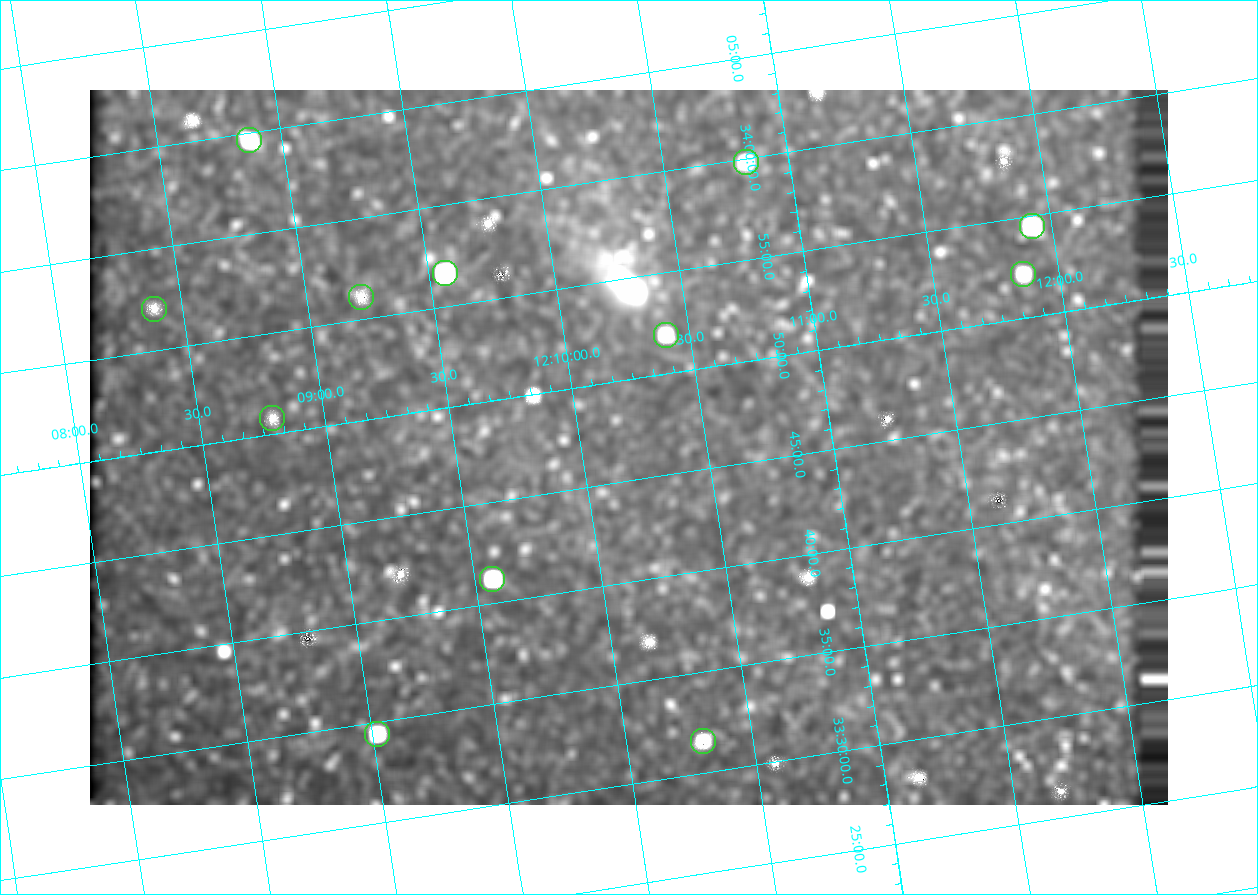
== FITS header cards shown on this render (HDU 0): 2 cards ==
NAXIS1  =                 1078
NAXIS2  =                  715

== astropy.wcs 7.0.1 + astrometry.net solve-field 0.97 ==
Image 1078 x 715 px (HDU 0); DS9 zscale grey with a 90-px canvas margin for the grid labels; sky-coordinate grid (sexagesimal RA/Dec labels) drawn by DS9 from the SOLVED WCS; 12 Tycho-2 reference stars matched to detected sources circled (green)
Header WCS: none
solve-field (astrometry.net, Tycho-2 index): SOLVED blind (the file carries no WCS)
Solved WCS: RA---TAN-SIP/DEC--TAN-SIP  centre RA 12:10:11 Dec +33:47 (182.55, +33.78 deg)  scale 3 arcsec/px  FOV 53.9' x 35.7'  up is +9 deg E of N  parity flipped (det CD > 0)
(file carries no celestial WCS; the grid is the blind solution)
Tycho-2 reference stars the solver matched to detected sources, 12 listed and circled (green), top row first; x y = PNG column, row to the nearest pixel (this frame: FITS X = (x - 90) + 1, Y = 715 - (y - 90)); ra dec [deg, ICRS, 3 dp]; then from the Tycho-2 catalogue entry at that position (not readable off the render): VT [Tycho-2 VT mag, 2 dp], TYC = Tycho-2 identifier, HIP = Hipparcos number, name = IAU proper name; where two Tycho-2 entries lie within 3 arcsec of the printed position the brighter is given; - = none
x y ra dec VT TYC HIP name
249 140 182.217 +34.078 10.97 2529-1713-1 - -
746 162 182.707 +33.997 11.63 2529-1841-1 - -
1032 226 182.981 +33.908 10.81 2529-1789-1 - -
445 273 182.392 +33.944 9.84 2529-1255-1 59276 -
1023 274 182.965 +33.869 12.02 2529-805-1 - -
361 297 182.305 +33.934 12.65 2529-1793-1 - -
154 309 182.097 +33.951 11.96 2529-1435-1 - -
666 335 182.601 +33.865 11.69 2529-1735-1 - -
272 418 182.198 +33.846 12.76 2529-1573-1 - -
492 579 182.392 +33.687 10.79 2527-1378-1 - -
377 734 182.255 +33.573 10.77 2527-1252-1 - -
703 741 182.576 +33.526 12.18 2527-1353-1 - -